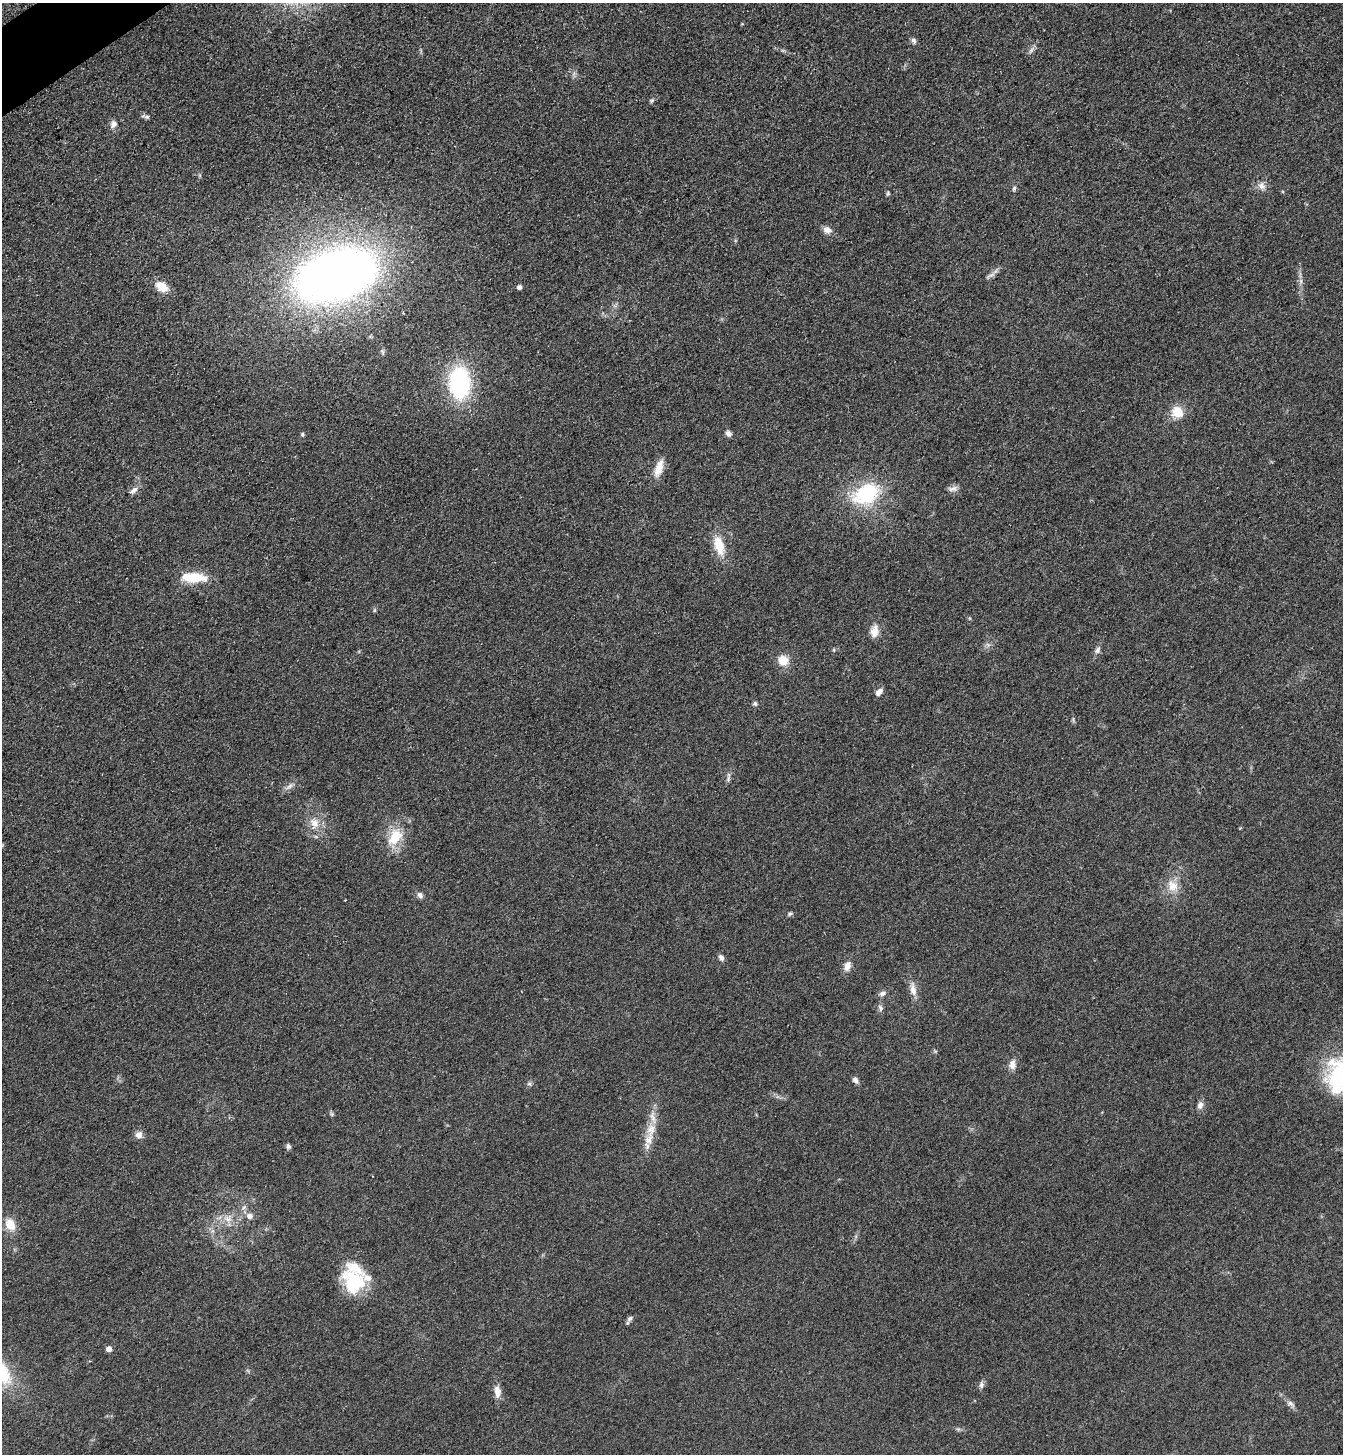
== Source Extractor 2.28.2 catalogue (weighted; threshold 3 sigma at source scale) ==
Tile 11 of 4 x 4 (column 3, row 3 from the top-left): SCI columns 2862-4202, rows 1483-2934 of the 5861 x 5869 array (HDU 1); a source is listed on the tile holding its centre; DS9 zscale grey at full resolution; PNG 1345 x 1456 px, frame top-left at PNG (2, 3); no overlay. Shown black and unused: <1% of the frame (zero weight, under 3 of 4 exposures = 3% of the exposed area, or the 3 px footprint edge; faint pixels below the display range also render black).
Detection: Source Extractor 2.28.2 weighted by HDU 2 'WHT'; one run over the whole footprint, this tile lists its part. Background 0.0777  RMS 0.0098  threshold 0.0442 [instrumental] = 3 sigma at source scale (4.5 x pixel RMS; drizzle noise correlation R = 1.50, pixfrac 1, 0.05/0.05 arcsec/px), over >= 5 px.
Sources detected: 62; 3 inside a brighter listed object's ellipse — not listed separately; the other 59 listed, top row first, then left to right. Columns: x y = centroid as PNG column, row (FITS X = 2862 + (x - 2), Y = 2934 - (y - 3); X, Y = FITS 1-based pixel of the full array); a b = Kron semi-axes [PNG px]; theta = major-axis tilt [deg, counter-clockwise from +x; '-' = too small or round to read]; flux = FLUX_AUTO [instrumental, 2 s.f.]
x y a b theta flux
914 41 9 6 -57 2.6
1031 50 9 3 45 2.4
652 100 6 4 19 1.5
147 117 7 5 19 2
113 124 10 8 54 4.7
1261 186 11 8 -71 5.1
1014 188 7 4 64 1.8
888 193 5 5 - 1.3
827 230 13 8 -23 5.5
990 275 14 4 27 3.6
336 276 60 35 18 1100
162 287 14 10 -33 15
519 287 5 4 - 3.4
460 383 29 19 -88 120
1177 412 14 13 - 16
728 433 7 7 - 3.3
302 434 5 5 - 1.5
659 468 23 9 71 13
953 489 14 6 8 4.2
133 491 14 6 41 4.4
866 494 33 22 26 70
719 546 25 12 -73 21
194 577 28 10 -2 29
374 610 6 4 71 1.2
874 631 16 10 81 8.8
834 650 5 3 - 1
1098 650 11 6 65 3.5
783 661 13 12 - 13
879 692 9 6 47 4.7
755 704 7 6 - 2
728 778 8 5 72 2.4
290 786 10 5 36 3.3
314 823 15 11 -75 11
395 837 23 15 55 26
1172 886 17 14 -39 14
420 895 8 7 - 3.3
790 914 8 4 21 1.7
721 958 8 6 -56 3.4
847 966 13 8 72 6.8
913 989 21 8 -81 8.1
882 993 9 6 15 3.4
880 1008 9 6 -63 2.8
1012 1064 13 9 85 5.9
1341 1075 49 38 62 110
855 1080 8 6 -50 3.5
529 1084 6 5 - 1.8
1200 1105 9 7 69 4.6
651 1130 20 12 79 16
139 1135 8 8 - 5.6
288 1146 7 5 -80 2.4
250 1216 7 7 - 5.1
228 1219 13 9 63 8.3
10 1225 16 11 -60 13
353 1282 31 25 -54 49
630 1319 9 6 55 2.8
109 1349 5 5 - 5.7
981 1385 9 7 82 3
497 1391 14 7 -84 8.6
1290 1403 10 6 -28 3.5
Isophote crosses this tile's border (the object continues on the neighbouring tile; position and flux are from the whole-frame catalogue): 1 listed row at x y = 1341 1075